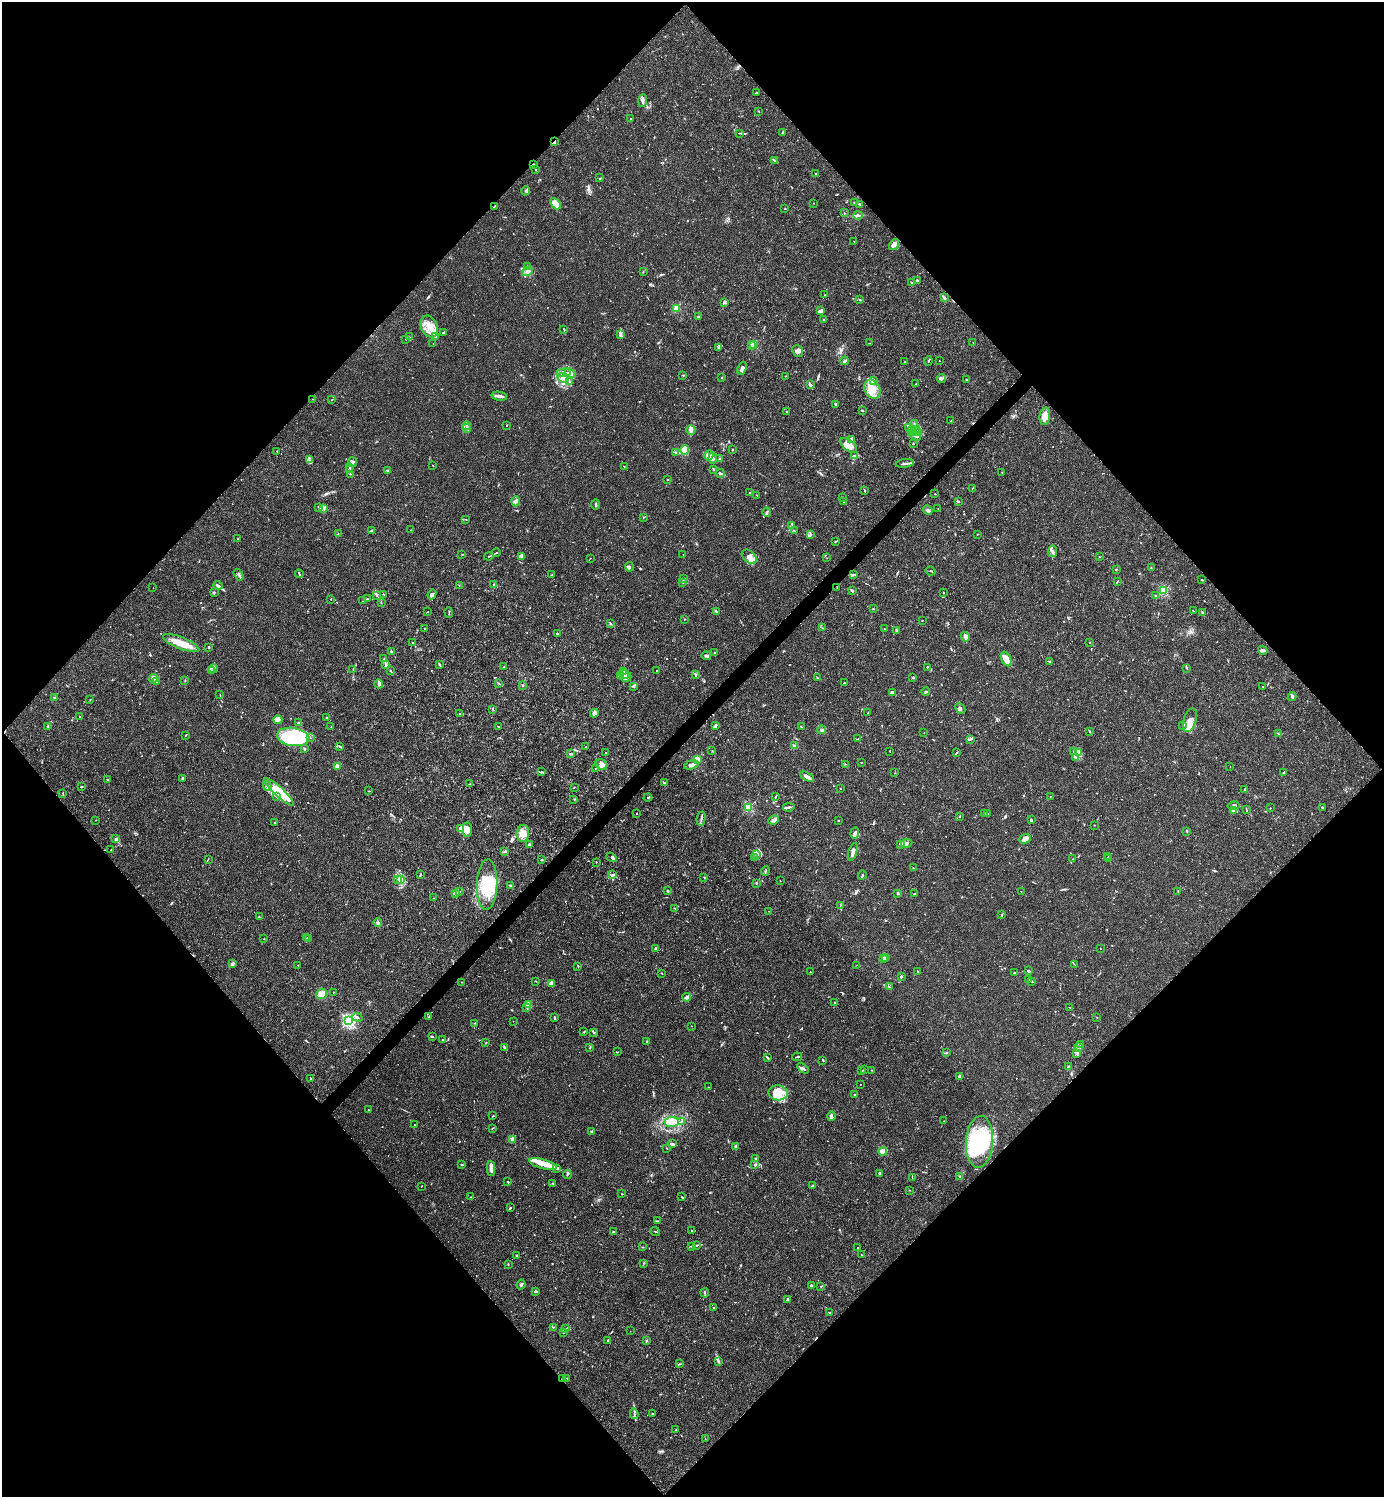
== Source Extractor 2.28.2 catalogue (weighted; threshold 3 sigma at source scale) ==
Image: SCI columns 300-5824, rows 2-5978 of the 5981 x 5982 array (HDU 1 of 3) = the unmasked area's bounding box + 8 px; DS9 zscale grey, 4 x 4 block average (1 PNG px = mean of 4 x 4 image px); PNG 1386 x 1499 px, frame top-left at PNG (2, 2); each listed source drawn as its Kron ellipse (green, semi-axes under 4 px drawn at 4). Shown black and unused: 51% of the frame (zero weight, under 3 of 4 exposures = <1% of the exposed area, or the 3 px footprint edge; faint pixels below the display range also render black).
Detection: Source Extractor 2.28.2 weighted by HDU 2 'WHT'. Background 0.0153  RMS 0.0021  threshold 0.00965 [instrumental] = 3 sigma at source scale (4.5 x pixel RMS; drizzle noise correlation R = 1.50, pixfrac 1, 0.05/0.05 arcsec/px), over >= 5 px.
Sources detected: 943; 4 too faint to see at this stretch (4 x 4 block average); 9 inside a brighter object's white glare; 4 cosmic-ray / hot-pixel residue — neither listed nor drawn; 35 coinciding with a brighter row at this scale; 111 inside a brighter listed object's ellipse — not listed separately; of the other 780, all 500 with FLUX_AUTO >= 0.449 (the completeness limit of this list) listed and drawn (280 fainter detections not listed), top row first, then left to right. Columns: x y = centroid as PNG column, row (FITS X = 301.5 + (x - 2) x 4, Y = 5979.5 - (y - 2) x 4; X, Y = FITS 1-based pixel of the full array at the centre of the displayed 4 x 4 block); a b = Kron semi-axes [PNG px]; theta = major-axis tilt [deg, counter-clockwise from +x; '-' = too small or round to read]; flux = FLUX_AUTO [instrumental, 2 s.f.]
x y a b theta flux
756 93 2 2 - 1.7
643 100 6 2 86 2.7
759 111 2 2 - 0.58
630 119 2 2 - 0.82
782 132 3 2 - 1.1
740 133 2 2 - 0.53
555 141 4 2 - 1.3
774 160 4 2 - 1.3
534 164 3 2 - 1.2
536 170 2 2 - 0.61
816 173 2 2 - 0.57
600 178 2 2 - 0.69
526 191 4 3 - 2
855 202 2 2 - 3.4
813 203 2 2 - 0.47
556 204 6 4 -49 16
860 204 3 2 - 0.73
494 206 2 2 - 0.72
785 209 2 2 - 0.68
844 213 2 2 - 0.55
858 215 5 2 - 2
854 241 2 2 - 0.5
894 245 6 2 54 3.6
527 267 2 2 - 0.64
527 271 5 3 - 3.5
643 272 2 2 - 0.66
917 281 3 2 - 1.8
912 283 2 2 - 0.93
825 295 2 2 - 0.74
944 298 4 3 - 1.8
859 299 2 2 - 0.83
725 302 3 2 - 1.5
677 308 2 2 - 49
821 311 3 2 - 4
698 317 2 2 - 1.6
824 319 2 2 - 0.68
429 326 11 8 -68 16
564 329 3 2 - 0.97
443 332 3 2 - 1.6
621 334 2 2 - 1.3
409 337 3 2 - 1.1
435 337 3 2 - 1.2
405 339 2 2 - 0.65
973 342 2 2 - 0.55
433 343 2 2 - 0.55
870 343 2 2 - 0.62
754 345 2 2 - 56
752 346 2 2 - 1.9
719 348 3 2 - 0.74
798 351 6 5 - 4.9
845 361 4 2 - 2.6
928 361 4 2 - 1.5
939 361 2 2 - 0.61
905 362 2 2 - 1.1
742 368 7 2 68 3.3
564 373 7 3 6 4.5
570 373 6 4 -23 4.7
683 375 4 2 - 1.1
786 376 3 2 - 0.73
563 378 6 4 -27 6.4
722 378 2 2 - 0.91
942 379 4 3 - 2.4
966 379 2 2 - 0.77
874 380 3 2 - 2
569 382 2 2 - 0.47
916 384 2 2 - 1.2
810 385 4 3 - 2.8
872 389 10 7 -61 16
499 396 8 2 -11 6.1
313 399 2 2 - 0.87
332 400 3 2 - 0.49
835 404 2 2 - 1.8
862 410 3 2 - 1.4
787 412 3 2 - 0.94
1045 416 9 5 83 13
951 421 2 2 - 0.48
914 423 2 2 - 0.67
466 426 4 2 - 1.4
506 426 2 2 - 0.46
466 428 4 2 - 2.3
908 428 3 2 - 1.7
691 430 5 4 - 3.8
912 430 3 2 - 2
917 430 3 2 - 1
915 432 2 2 - 0.64
919 432 3 3 - 1.9
915 436 6 3 -28 6
851 440 3 2 - 3.6
913 444 2 2 - 0.58
849 445 10 5 -39 9.4
732 449 2 2 - 0.92
685 450 4 3 - 7
277 451 2 2 - 0.55
676 452 2 2 - 0.97
709 456 5 4 - 4
855 456 4 2 - 2.3
713 458 5 3 - 3
720 459 2 2 - 0.76
310 460 2 2 - 0.49
352 462 4 3 - 2.4
905 463 9 2 7 3.6
433 465 2 2 - 0.65
350 467 2 2 - 0.96
624 467 2 2 - 0.59
713 469 2 2 - 1.1
350 470 3 2 - 0.92
387 470 2 2 - 0.63
1002 472 3 2 - 0.47
720 473 4 2 - 3
350 474 2 2 - 1.1
668 480 2 2 - 0.98
972 488 2 2 - 0.54
865 491 3 2 - 1
749 493 3 2 - 2
935 494 2 2 - 0.74
757 495 2 2 - 0.45
842 498 2 2 - 0.54
516 501 5 4 - 3
958 501 3 2 - 1.1
844 502 4 2 - 1.4
596 505 5 2 - 1.8
319 508 2 2 - 1.3
323 508 2 2 - 0.66
938 509 2 2 - 0.86
928 510 5 3 - 2.5
767 512 4 2 - 2.1
643 517 2 2 - 0.54
466 519 3 2 - 0.65
792 526 3 2 - 1.5
411 530 2 2 - 0.54
372 531 3 2 - 1.5
794 531 2 2 - 1
338 534 3 2 - 0.86
978 534 3 2 - 0.64
810 535 4 2 - 2
238 538 2 2 - 0.53
836 541 3 2 - 0.87
1052 551 6 4 82 3.5
496 553 4 2 - 0.73
462 554 2 2 - 1.2
683 554 2 2 - 0.5
489 556 4 2 - 0.89
522 557 2 2 - 1.5
749 557 8 5 -41 9.1
1099 557 2 2 - 0.81
590 558 2 2 - 0.64
827 558 2 2 - 0.61
629 567 5 3 - 2.4
1151 568 3 2 - 0.76
1116 569 2 2 - 0.96
931 571 5 2 - 1.3
299 574 4 2 - 1.1
239 575 6 2 -57 2.8
552 575 2 2 - 0.59
853 575 4 2 - 1.6
683 579 2 2 - 0.55
1201 580 2 2 - 1.1
1117 581 3 2 - 0.85
683 583 2 2 - 0.53
218 585 4 3 - 2.2
459 585 2 2 - 0.45
494 585 3 2 - 1.5
153 588 2 2 - 0.6
837 588 3 2 - 1
852 591 3 2 - 2.8
1163 591 2 2 - 99
214 592 2 2 - 0.46
943 592 2 2 - 0.89
432 594 5 3 - 4.1
376 595 3 2 - 1.2
384 595 3 2 - 0.92
1156 596 2 2 - 1.8
331 599 2 2 - 0.82
367 599 2 2 - 1
363 601 3 2 - 0.79
381 602 3 2 - 0.57
873 609 2 2 - 0.8
716 611 3 2 - 0.81
1194 611 2 2 - 0.86
428 612 2 2 - 0.89
449 612 5 2 - 1.1
1202 613 3 2 - 1.3
685 619 2 2 - 0.83
922 620 2 2 - 0.72
610 624 3 2 - 0.68
424 628 2 2 - 0.51
823 628 2 2 - 0.65
885 629 2 2 - 0.62
897 631 3 2 - 0.94
557 634 4 3 - 1.8
965 637 5 2 - 8.8
1089 642 2 2 - 0.63
181 643 19 6 -22 21
413 643 2 2 - 0.65
209 647 2 2 - 1.2
1263 650 5 3 - 2.7
391 652 3 2 - 2
714 652 2 2 - 0.98
706 656 5 3 - 2.2
384 659 3 2 - 0.91
1006 659 8 4 -63 21
1050 661 3 2 - 0.88
439 664 4 2 - 1.4
385 665 3 2 - 1.1
504 667 3 2 - 0.93
927 667 2 2 - 0.99
1187 668 2 2 - 0.59
214 669 4 2 - 2
353 669 2 2 - 0.53
211 670 4 2 - 2.4
657 670 2 2 - 1.8
390 671 3 2 - 0.84
623 671 3 2 - 2.1
624 674 5 2 - 3.6
620 675 3 2 - 1.3
695 675 3 2 - 1.2
626 677 5 3 - 3.4
154 678 4 2 - 14
818 678 2 2 - 0.89
913 678 3 3 - 1.4
185 680 2 2 - 0.46
156 682 3 3 - 1.7
499 683 4 2 - 1
844 683 2 2 - 1
379 684 4 3 - 4
523 685 2 2 - 0.97
633 686 3 2 - 1.5
1262 687 2 2 - 0.53
892 692 4 3 - 2.5
926 692 4 2 - 2.5
220 695 3 2 - 0.56
55 697 3 2 - 1.8
1292 697 4 2 - 1.9
90 700 2 2 - 0.6
960 708 5 3 - 3.1
493 709 4 2 - 0.87
594 713 4 3 - 4.4
868 713 2 2 - 0.53
459 714 2 2 - 0.74
79 716 2 2 - 1.7
327 718 3 2 - 1.5
278 720 4 2 - 9.7
1190 720 12 6 73 13
299 723 4 2 - 2.7
1183 725 3 2 - 1.3
715 726 4 2 - 4.1
48 727 3 2 - 0.82
331 727 2 2 - 0.52
499 727 2 2 - 0.5
801 727 4 2 - 0.76
821 730 4 2 - 1.2
1090 731 2 2 - 0.79
924 733 2 2 - 0.47
1279 734 3 2 - 0.55
186 735 4 2 - 0.83
293 737 16 9 -8 140
310 737 3 2 - 0.67
858 739 2 2 - 0.55
970 739 3 2 - 1.8
340 746 3 2 - 1.5
794 746 3 2 - 1.1
586 747 2 2 - 0.64
305 749 3 2 - 1.6
712 751 2 2 - 0.51
890 751 2 2 - 0.56
1074 751 3 2 - 0.91
1078 752 3 2 - 1.4
605 753 2 2 - 1.1
956 753 3 2 - 0.96
570 754 4 2 - 1.6
1076 757 2 2 - 0.87
697 760 3 3 - 28
861 762 2 2 - 0.84
845 764 2 2 - 0.5
602 765 6 5 - 5.3
691 765 7 3 16 5.1
337 766 3 2 - 11
1230 766 2 2 - 0.45
595 768 2 2 - 0.71
541 772 2 2 - 1.1
895 773 2 2 - 0.46
1283 773 2 2 - 0.73
807 777 7 3 -28 5.4
183 778 4 2 - 2.4
107 779 2 2 - 0.57
665 783 4 2 - 1.6
470 784 3 2 - 0.54
267 786 5 3 - 3
81 787 2 2 - 1.7
574 787 2 2 - 0.66
840 788 2 2 - 0.45
1245 789 3 2 - 0.95
368 791 2 2 - 0.88
279 792 20 4 -43 20
63 794 3 2 - 0.78
277 797 2 2 - 0.88
775 797 2 2 - 0.72
1050 797 2 2 - 0.6
648 798 4 2 - 1.5
574 799 2 2 - 0.52
1234 806 6 2 10 2.1
789 807 6 2 7 2.7
1323 807 3 2 - 0.69
748 808 2 2 - 81
1270 808 2 2 - 0.55
1246 810 2 2 - 0.66
1233 811 3 2 - 1.6
984 813 2 2 - 1
636 814 2 2 - 0.71
988 814 2 2 - 0.96
960 816 2 2 - 0.75
701 819 7 2 78 2.5
95 820 2 2 - 0.85
774 820 5 4 - 4.7
1031 820 3 2 - 1.7
838 821 2 2 - 1
275 822 3 2 - 0.89
1094 825 2 2 - 0.51
460 829 4 3 - 2.8
467 829 7 4 90 7.8
1186 831 3 2 - 0.78
523 833 8 6 84 9.9
855 833 6 4 82 4.5
116 839 4 3 - 2.1
1025 839 6 4 23 4.6
907 843 6 3 9 3
529 844 3 2 - 2.4
900 844 4 3 - 1.9
111 850 3 2 - 0.57
505 851 2 2 - 0.81
853 852 9 2 73 5.8
757 854 2 2 - 1.1
611 857 5 3 - 2.6
1108 857 2 2 - 0.62
755 858 2 2 - 0.57
208 859 2 2 - 0.48
1073 859 2 2 - 0.54
1109 859 3 2 - 1.5
541 860 2 2 - 0.87
596 862 2 2 - 0.57
913 868 3 2 - 0.9
765 871 5 2 - 1.3
420 875 4 2 - 1.3
612 875 3 3 - 2.1
862 875 4 2 - 1.5
704 878 2 2 - 0.52
397 879 3 2 - 0.84
401 880 4 2 - 2.3
780 881 2 2 - 0.51
756 883 3 2 - 1.1
487 884 25 10 88 54
510 885 3 2 - 1.5
668 891 3 2 - 1.2
1021 891 2 2 - 0.5
1178 891 2 2 - 0.66
459 892 2 2 - 0.62
455 893 2 2 - 15
898 893 2 2 - 1.1
915 894 3 2 - 1.1
434 898 2 2 - 0.72
840 905 2 2 - 0.64
675 908 2 2 - 0.55
769 911 2 2 - 0.46
1002 914 3 2 - 1.1
259 917 2 2 - 0.64
378 923 4 4 - 3.3
307 938 2 2 - 0.93
309 938 2 2 - 0.74
264 939 2 2 - 0.49
656 948 4 2 - 0.96
1100 949 2 2 - 0.47
885 957 3 2 - 1.5
883 958 3 2 - 3
233 964 3 3 - 3
298 965 2 2 - 0.48
856 965 2 2 - 0.67
1075 965 2 2 - 0.59
578 966 2 2 - 0.82
918 971 2 2 - 0.71
1028 971 2 2 - 2.5
810 972 2 2 - 0.57
661 973 2 2 - 0.78
1015 973 2 2 - 1.9
901 977 2 2 - 2.9
1028 980 2 2 - 1.1
536 981 3 2 - 0.61
462 982 2 2 - 0.57
1032 982 2 2 - 0.81
551 983 4 3 - 2.6
889 987 2 2 - 0.48
334 992 2 2 - 0.5
322 994 5 5 - 19
687 997 4 2 - 2.4
835 1003 2 2 - 0.77
529 1004 4 3 - 2.6
527 1007 2 2 - 1.3
1070 1007 3 2 - 0.66
357 1017 5 2 - 1.7
429 1017 2 2 - 0.76
554 1017 3 2 - 1.2
1097 1017 2 2 - 0.51
348 1021 2 2 - 220
513 1021 2 2 - 0.45
475 1023 2 2 - 0.61
692 1026 2 2 - 0.51
584 1032 2 2 - 1.3
593 1032 3 2 - 1.3
432 1037 3 2 - 1.1
442 1039 2 2 - 0.73
486 1042 2 2 - 0.54
646 1042 2 2 - 0.66
1081 1044 3 2 - 0.91
504 1047 3 2 - 2.2
1078 1047 2 2 - 1.3
590 1048 2 2 - 0.61
617 1052 2 2 - 0.47
946 1053 3 2 - 1.5
1076 1053 4 2 - 1.8
797 1057 5 2 - 1.4
768 1058 3 2 - 1.9
823 1060 2 2 - 1.8
1068 1067 2 2 - 0.73
803 1068 6 2 -37 2.3
865 1069 2 2 - 0.81
871 1070 2 2 - 0.85
862 1071 2 2 - 0.83
959 1077 4 2 - 2.4
311 1078 2 2 - 1
860 1084 2 2 - 0.47
708 1087 2 2 - 0.49
778 1093 9 7 -2 14
855 1095 3 2 - 1.2
368 1110 2 2 - 0.46
493 1116 3 2 - 0.84
831 1116 4 2 - 4
682 1121 2 2 - 0.6
944 1121 2 2 - 1.5
672 1122 7 5 7 11
414 1124 2 2 - 0.54
492 1128 3 2 - 0.71
592 1132 3 3 - 3
513 1139 4 3 - 2.8
979 1142 26 13 86 74
672 1144 4 2 - 3
736 1146 3 2 - 1.1
667 1148 3 2 - 0.45
883 1151 4 2 - 19
755 1158 3 2 - 1.2
543 1164 14 4 -15 13
755 1164 3 2 - 2.1
462 1165 3 2 - 1.6
491 1168 7 2 -88 9
557 1168 4 2 - 1.9
879 1173 2 2 - 1.4
567 1174 4 2 - 1.4
959 1176 3 2 - 0.88
912 1178 2 2 - 0.55
508 1182 2 2 - 1.1
553 1183 2 2 - 0.87
421 1186 2 2 - 0.65
813 1186 4 2 - 1.4
910 1190 2 2 - 0.52
622 1193 3 2 - 0.74
470 1197 2 2 - 0.59
681 1197 2 2 - 0.58
510 1208 2 2 - 0.95
658 1221 3 2 - 0.98
692 1230 2 2 - 0.94
655 1231 5 2 - 1.1
613 1232 3 2 - 1.7
696 1245 2 2 - 0.72
691 1246 2 2 - 0.63
642 1247 2 2 - 0.58
858 1248 2 2 - 0.63
861 1254 2 2 - 0.48
516 1255 2 2 - 0.86
644 1263 2 2 - 0.46
508 1264 2 2 - 0.89
521 1284 5 3 - 2.2
811 1286 2 2 - 3.3
821 1286 2 2 - 0.71
535 1291 3 2 - 2.5
705 1293 4 2 - 1.5
787 1299 4 2 - 1.9
713 1307 2 2 - 0.57
830 1313 2 2 - 0.63
553 1327 2 2 - 0.68
566 1328 2 2 - 0.59
630 1331 2 2 - 0.88
564 1332 2 2 - 0.92
608 1340 2 2 - 0.69
646 1341 2 2 - 0.92
719 1362 2 2 - 0.7
679 1364 4 2 - 0.85
567 1378 2 2 - 0.59
562 1379 3 2 - 0.98
634 1414 5 2 - 2
652 1414 2 2 - 1.2
675 1430 2 2 - 0.59
705 1439 3 2 - 0.61
Overlapping masked pixels (flux is a lower limit): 4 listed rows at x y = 555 141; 534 164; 837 588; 562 1379
Diffuse or blended objects may show on this block-average render without a row.